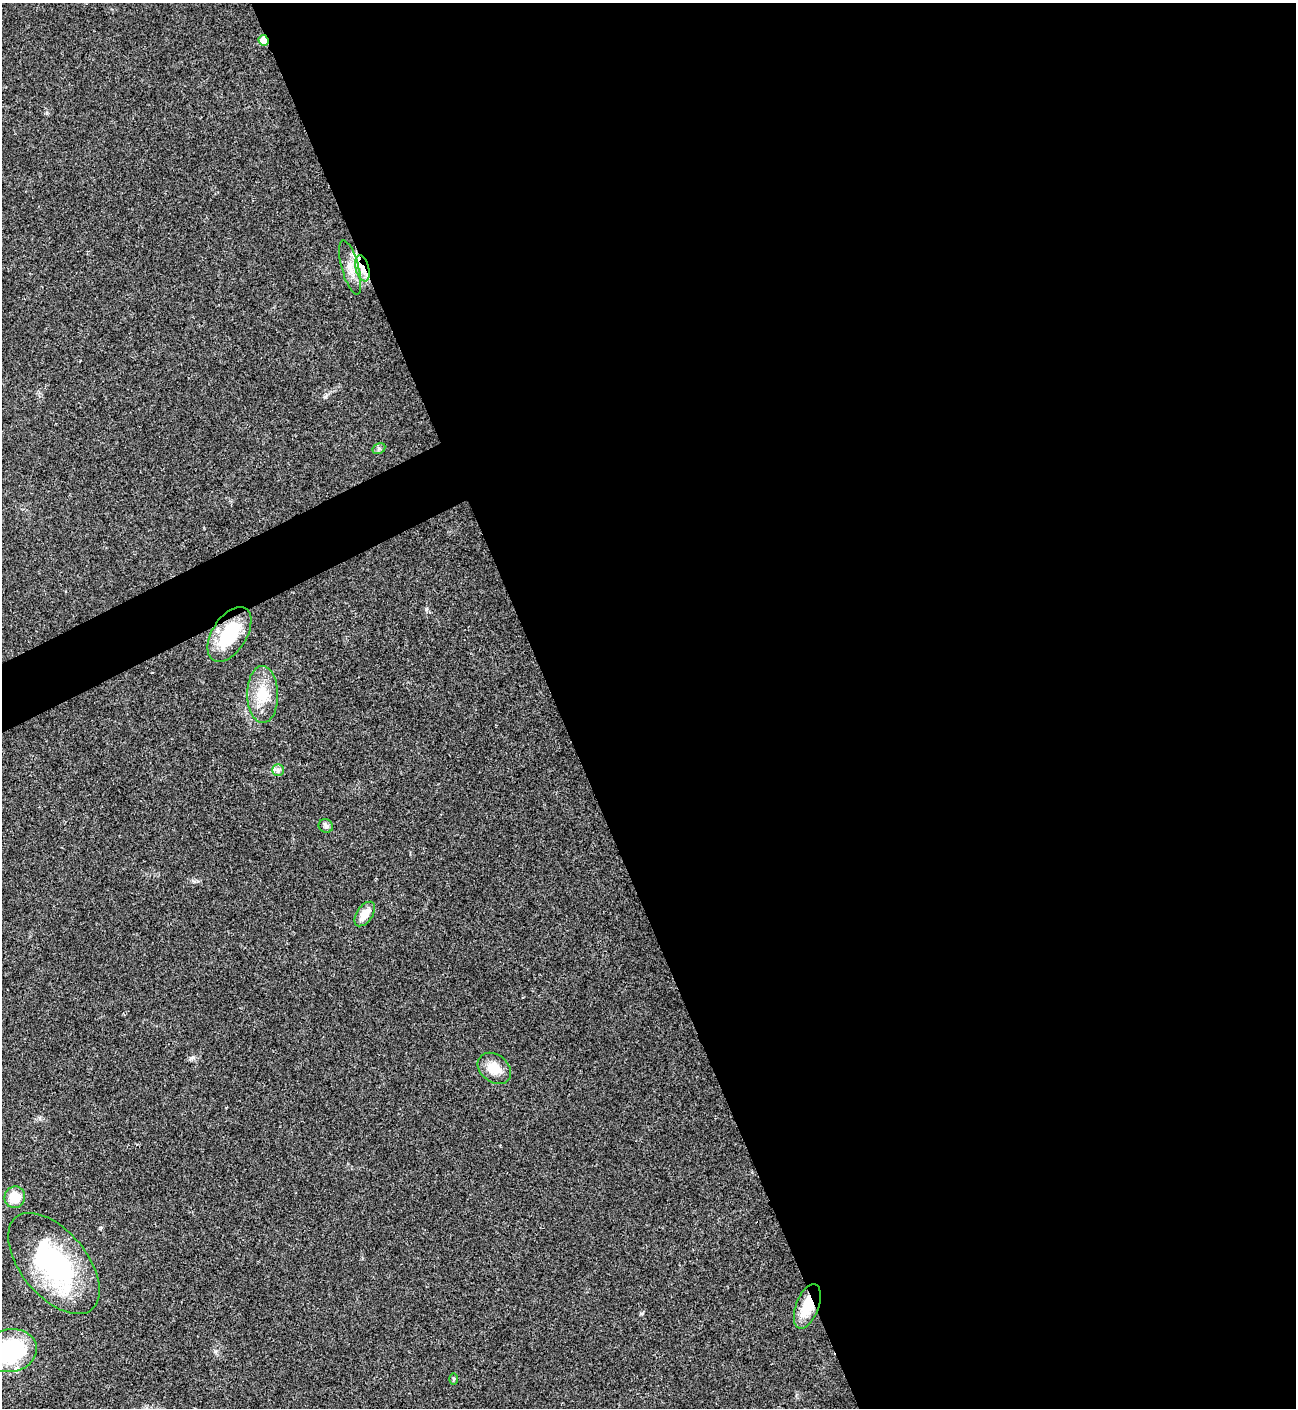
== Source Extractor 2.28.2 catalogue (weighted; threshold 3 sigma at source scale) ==
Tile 8 of 4 x 4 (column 4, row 2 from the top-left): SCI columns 4169-5462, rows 2813-4218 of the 5618 x 5630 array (HDU 1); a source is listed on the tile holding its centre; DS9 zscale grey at full resolution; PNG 1298 x 1410 px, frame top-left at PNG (2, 3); each listed source drawn as its Kron ellipse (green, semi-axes under 4 px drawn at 4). Shown black and unused: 59% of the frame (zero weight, under 3 of 4 exposures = <1% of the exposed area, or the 3 px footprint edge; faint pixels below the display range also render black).
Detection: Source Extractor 2.28.2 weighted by HDU 2 'WHT'; one run over the whole footprint, this tile lists its part. Background 0.0199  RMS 0.004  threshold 0.0181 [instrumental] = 3 sigma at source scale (4.5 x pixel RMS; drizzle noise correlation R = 1.50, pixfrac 1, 0.05/0.05 arcsec/px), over >= 5 px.
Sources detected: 15; all 15 listed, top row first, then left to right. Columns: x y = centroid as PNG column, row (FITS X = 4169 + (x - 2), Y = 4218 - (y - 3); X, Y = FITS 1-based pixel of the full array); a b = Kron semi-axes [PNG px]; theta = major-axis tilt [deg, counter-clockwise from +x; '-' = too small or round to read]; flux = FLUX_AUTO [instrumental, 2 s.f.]
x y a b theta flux
263 40 5 4 - 9.1
350 268 28 8 -75 5
362 268 13 6 -75 3.8
379 449 7 5 30 0.72
229 634 30 17 58 20
263 694 28 15 -89 10
278 770 6 5 - 1
326 826 7 6 - 1.2
365 914 14 8 55 5.2
494 1068 18 13 -38 5.9
15 1197 11 10 - 6.9
54 1263 60 33 -50 58
807 1306 23 11 69 10
11 1351 26 21 12 42
454 1379 6 4 90 0.48
Overlapping masked pixels (flux is a lower limit): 4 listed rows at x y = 263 40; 362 268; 229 634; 807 1306
Isophote crosses this tile's border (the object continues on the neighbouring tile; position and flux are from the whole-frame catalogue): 1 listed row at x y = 11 1351
Unlisted compact peaks at least as high as the median listed source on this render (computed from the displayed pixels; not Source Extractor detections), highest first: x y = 193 1057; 325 397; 215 1351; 193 881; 427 608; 39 1118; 47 112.